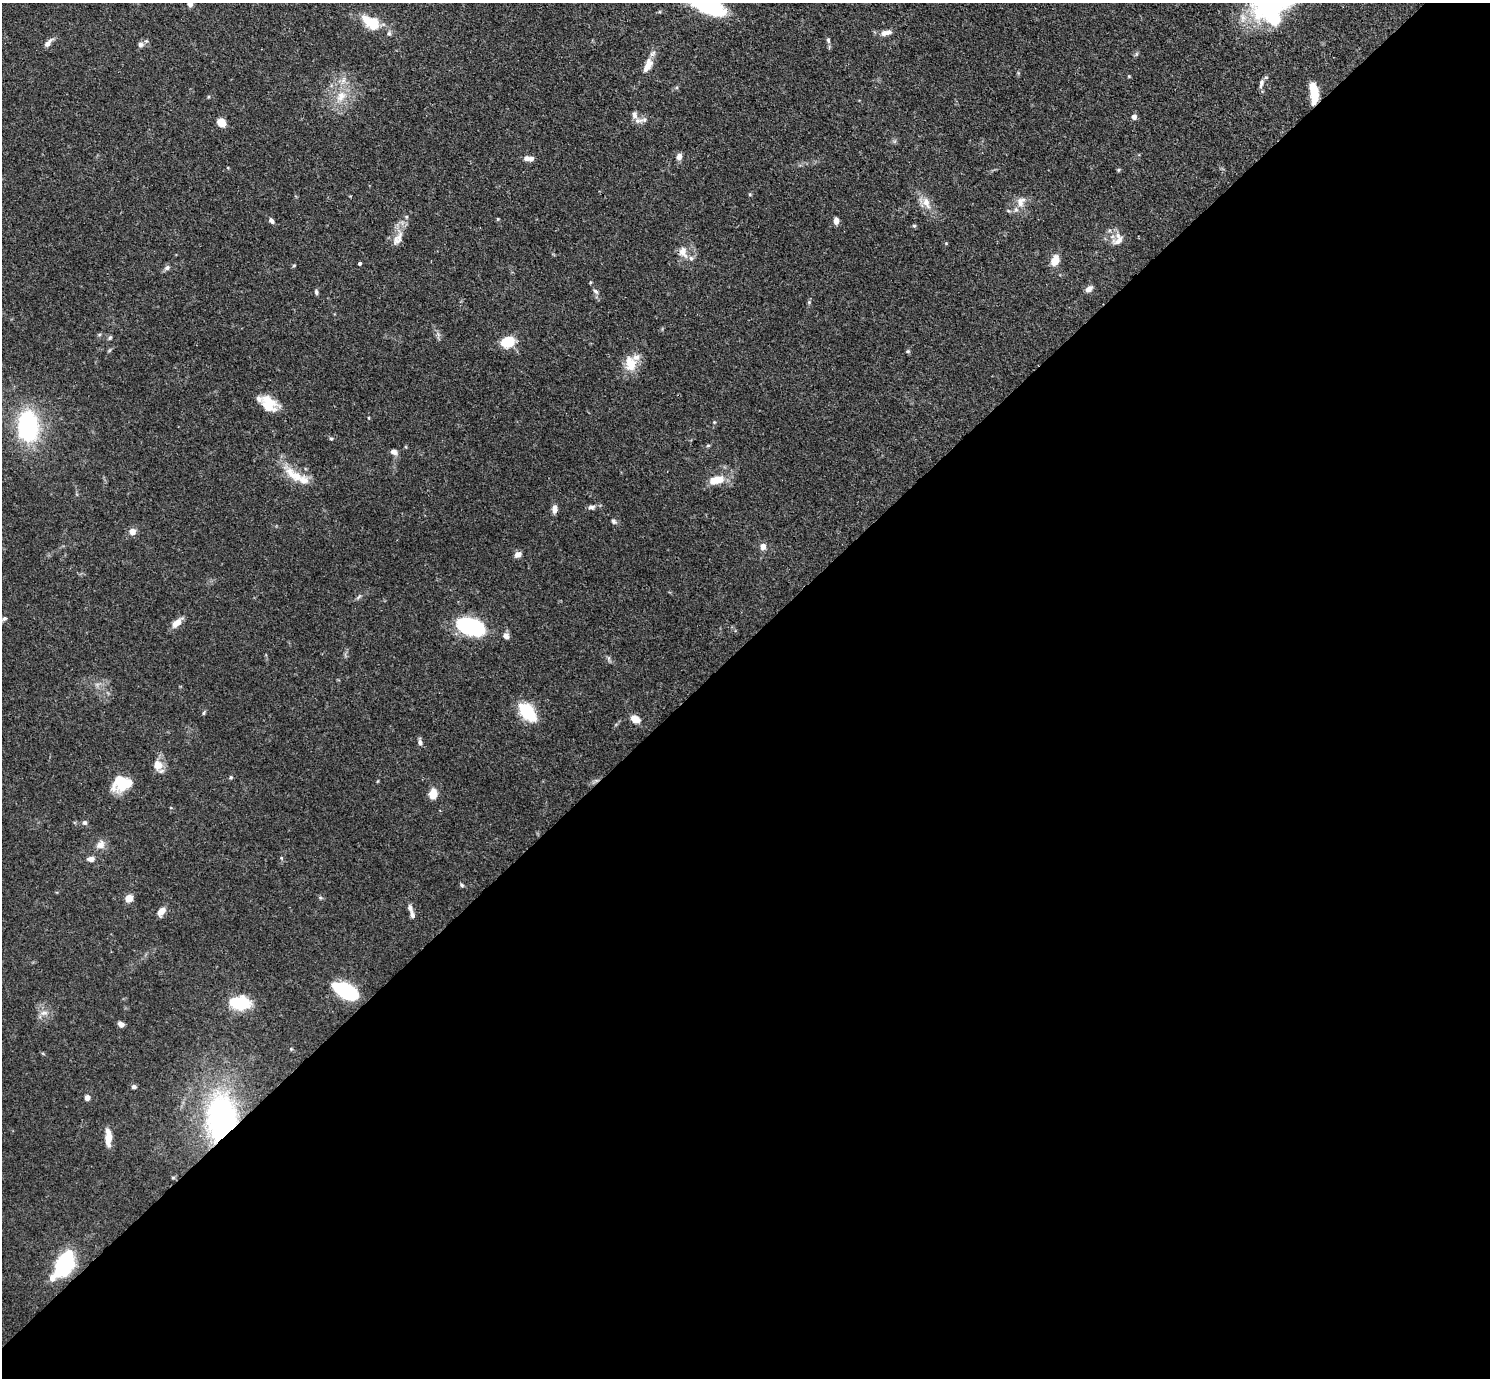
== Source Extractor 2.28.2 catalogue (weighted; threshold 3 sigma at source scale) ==
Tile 15 of 4 x 4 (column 3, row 4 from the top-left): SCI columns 3009-4496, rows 184-1559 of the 6017 x 6017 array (HDU 1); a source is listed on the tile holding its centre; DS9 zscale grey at full resolution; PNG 1492 x 1380 px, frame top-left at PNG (2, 3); no overlay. Shown black and unused: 53% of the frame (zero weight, under 3 of 4 exposures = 4% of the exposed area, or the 3 px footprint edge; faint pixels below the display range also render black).
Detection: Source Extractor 2.28.2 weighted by HDU 2 'WHT'; one run over the whole footprint, this tile lists its part. Background 0.0772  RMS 0.0036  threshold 0.0162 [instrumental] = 3 sigma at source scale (4.5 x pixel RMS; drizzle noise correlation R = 1.50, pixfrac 1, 0.05/0.05 arcsec/px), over >= 5 px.
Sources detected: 90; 3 inside a brighter object's white glare — not listed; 7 inside a brighter listed object's ellipse — not listed separately; the other 80 listed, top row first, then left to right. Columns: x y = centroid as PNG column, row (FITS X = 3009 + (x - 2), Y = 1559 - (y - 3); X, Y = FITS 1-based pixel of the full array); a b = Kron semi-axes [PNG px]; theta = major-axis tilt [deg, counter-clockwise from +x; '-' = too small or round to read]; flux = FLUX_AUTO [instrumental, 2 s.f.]
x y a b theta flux
190 4 7 5 -72 1.6
1272 19 24 13 -46 12
373 23 13 10 86 7.9
389 33 7 5 -69 0.75
886 33 16 7 11 2.4
828 40 7 5 -74 0.72
48 43 12 6 50 1.9
141 44 8 7 - 1.3
1136 54 7 4 71 0.54
647 65 19 9 65 4.3
1261 83 13 5 74 1.5
341 96 17 11 62 5.7
1315 96 18 8 87 7
1134 117 6 5 - 1.5
637 121 15 7 5 2
221 123 7 6 - 4.8
679 156 8 6 70 1.9
526 158 8 6 -6 1.7
1021 202 16 12 68 3.7
926 203 19 9 -67 4
271 221 8 5 -58 1.1
836 221 7 5 89 2.1
914 226 5 4 - 0.49
398 239 23 10 61 4.1
1118 241 19 10 29 3.2
683 252 17 11 -70 3.7
1055 261 11 7 66 5.1
360 263 3 3 - 0.6
294 265 5 3 - 0.39
167 268 7 6 - 1.1
1089 289 9 6 33 1.9
596 291 8 5 -43 0.9
316 292 7 5 -81 0.75
809 302 5 5 - 0.48
110 338 6 5 - 0.58
508 342 12 9 23 12
908 351 5 5 - 0.48
630 364 19 14 -88 6.9
268 403 21 15 -45 8.1
28 426 21 13 -86 56
331 439 6 3 -1 0.44
708 446 6 4 1 0.44
394 452 8 6 -17 1.7
294 475 33 12 -34 8.3
716 480 16 8 13 6.9
591 507 11 5 10 1.3
554 509 9 6 89 2.2
614 521 7 6 - 0.88
132 531 7 7 - 2.4
763 546 8 7 - 1.9
518 554 7 6 - 2
358 597 10 3 40 0.68
4 618 9 6 25 1.1
177 623 14 7 41 3.4
470 627 23 11 -16 52
506 636 8 7 - 1.5
527 712 22 12 -49 15
203 713 6 4 87 0.47
635 719 8 6 -32 4.9
420 742 8 5 -81 1.1
158 765 13 11 -63 4
231 777 5 4 - 0.44
120 782 20 15 68 10
433 794 12 9 78 3.8
85 823 6 6 - 0.92
100 845 14 10 45 2.5
91 859 8 6 2 1.9
462 885 6 4 -42 0.59
129 898 7 7 - 3.4
410 908 12 6 -67 1.7
161 911 10 6 50 3.1
346 991 20 10 -26 40
241 1002 23 18 15 12
44 1013 12 6 11 1.7
121 1024 7 5 -32 1.5
134 1087 5 4 - 1.1
87 1098 5 5 - 2
221 1120 31 18 87 110
108 1138 18 7 -88 5.1
65 1263 19 9 60 57
Overlapping masked pixels (flux is a lower limit): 3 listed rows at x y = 1315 96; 221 1120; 65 1263
Isophote crosses this tile's border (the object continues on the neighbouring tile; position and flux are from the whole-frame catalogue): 2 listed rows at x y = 190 4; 4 618